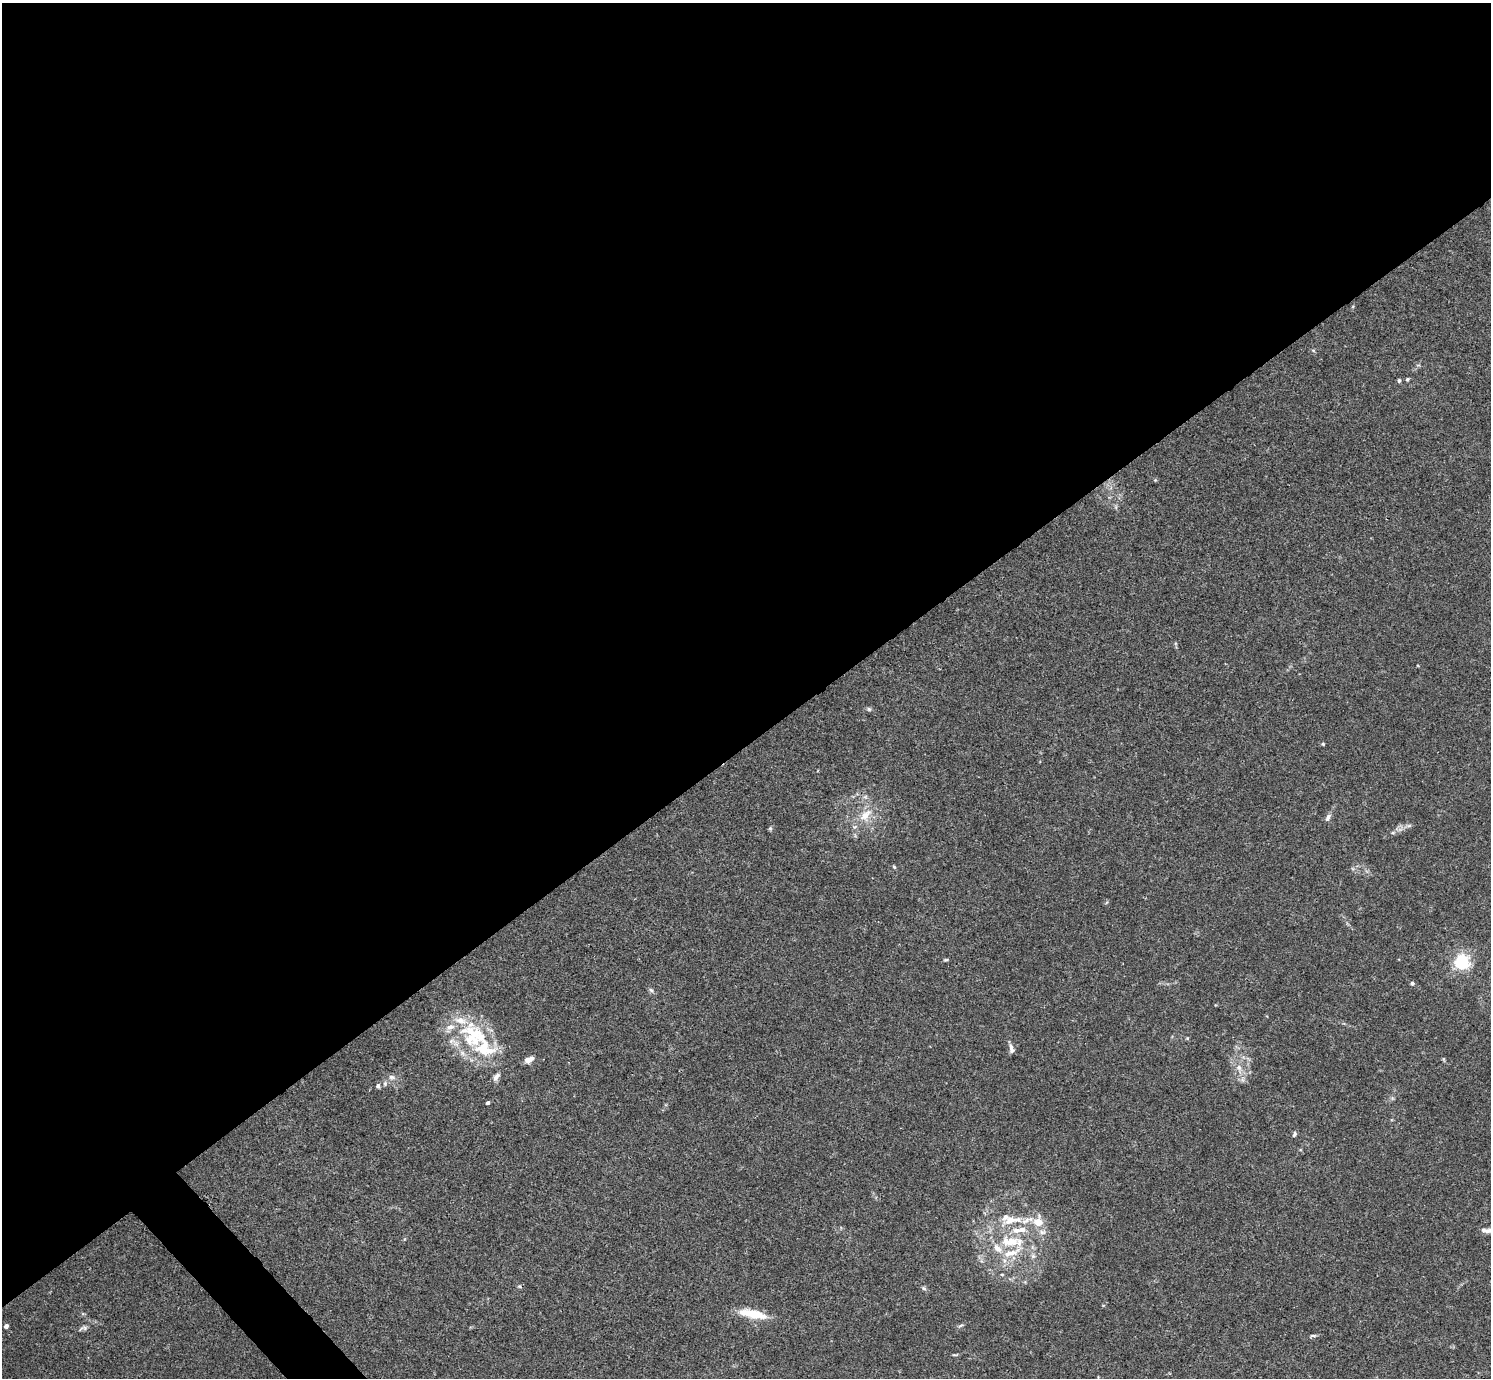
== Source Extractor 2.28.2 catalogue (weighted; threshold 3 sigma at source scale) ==
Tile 2 of 4 x 4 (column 2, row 1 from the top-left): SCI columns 1491-2979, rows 4284-5659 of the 5961 x 5958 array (HDU 1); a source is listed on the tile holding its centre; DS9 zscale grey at full resolution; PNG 1493 x 1380 px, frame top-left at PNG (2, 3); no overlay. Shown black and unused: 55% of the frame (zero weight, under 3 of 4 exposures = <1% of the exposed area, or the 3 px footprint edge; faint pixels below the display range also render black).
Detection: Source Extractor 2.28.2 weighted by HDU 2 'WHT'; one run over the whole footprint, this tile lists its part. Background 0.0165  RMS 0.0021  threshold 0.00959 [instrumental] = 3 sigma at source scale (4.5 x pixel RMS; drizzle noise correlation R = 1.50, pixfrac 1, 0.05/0.05 arcsec/px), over >= 5 px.
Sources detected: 53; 1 cosmic-ray / hot-pixel residue — not listed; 15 inside a brighter listed object's ellipse — not listed separately; the other 37 listed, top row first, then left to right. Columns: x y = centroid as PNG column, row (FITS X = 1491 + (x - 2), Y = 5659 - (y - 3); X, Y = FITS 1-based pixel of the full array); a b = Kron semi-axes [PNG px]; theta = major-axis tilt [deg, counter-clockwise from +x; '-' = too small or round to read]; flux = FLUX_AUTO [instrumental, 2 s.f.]
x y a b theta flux
1407 379 5 4 - 0.31
1399 380 6 4 -90 0.35
1116 507 7 4 -72 0.36
869 709 6 5 - 0.4
1323 744 4 4 - 0.24
865 815 22 11 44 3.6
1328 817 11 6 64 0.77
1409 826 9 4 9 0.5
770 828 6 5 - 0.3
1393 833 6 4 1 0.31
894 867 5 4 - 0.25
946 960 6 4 17 0.27
1462 962 6 6 - 46
1412 983 6 5 - 0.39
651 990 6 6 - 0.43
1187 1038 5 4 - 0.22
483 1048 54 26 -25 14
1011 1049 11 5 -74 0.91
1443 1059 6 4 -89 0.24
1239 1068 11 7 -62 1.3
392 1077 10 7 -5 0.92
378 1086 6 6 - 0.49
488 1103 4 3 - 0.51
1294 1134 7 5 69 0.45
1010 1220 33 12 8 5.2
1487 1230 16 6 -3 1.2
1042 1232 11 6 -7 0.95
1010 1241 31 15 -1 7.4
1033 1256 6 6 - 0.54
1002 1274 6 4 -1 0.22
924 1288 6 5 - 0.36
753 1314 30 8 -11 5.9
961 1325 8 3 19 0.34
6 1326 4 4 - 0.86
85 1328 7 6 - 0.56
1313 1336 9 3 0 0.4
955 1355 9 3 -1 0.27
Isophote crosses this tile's border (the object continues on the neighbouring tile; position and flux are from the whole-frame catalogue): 1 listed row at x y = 1487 1230